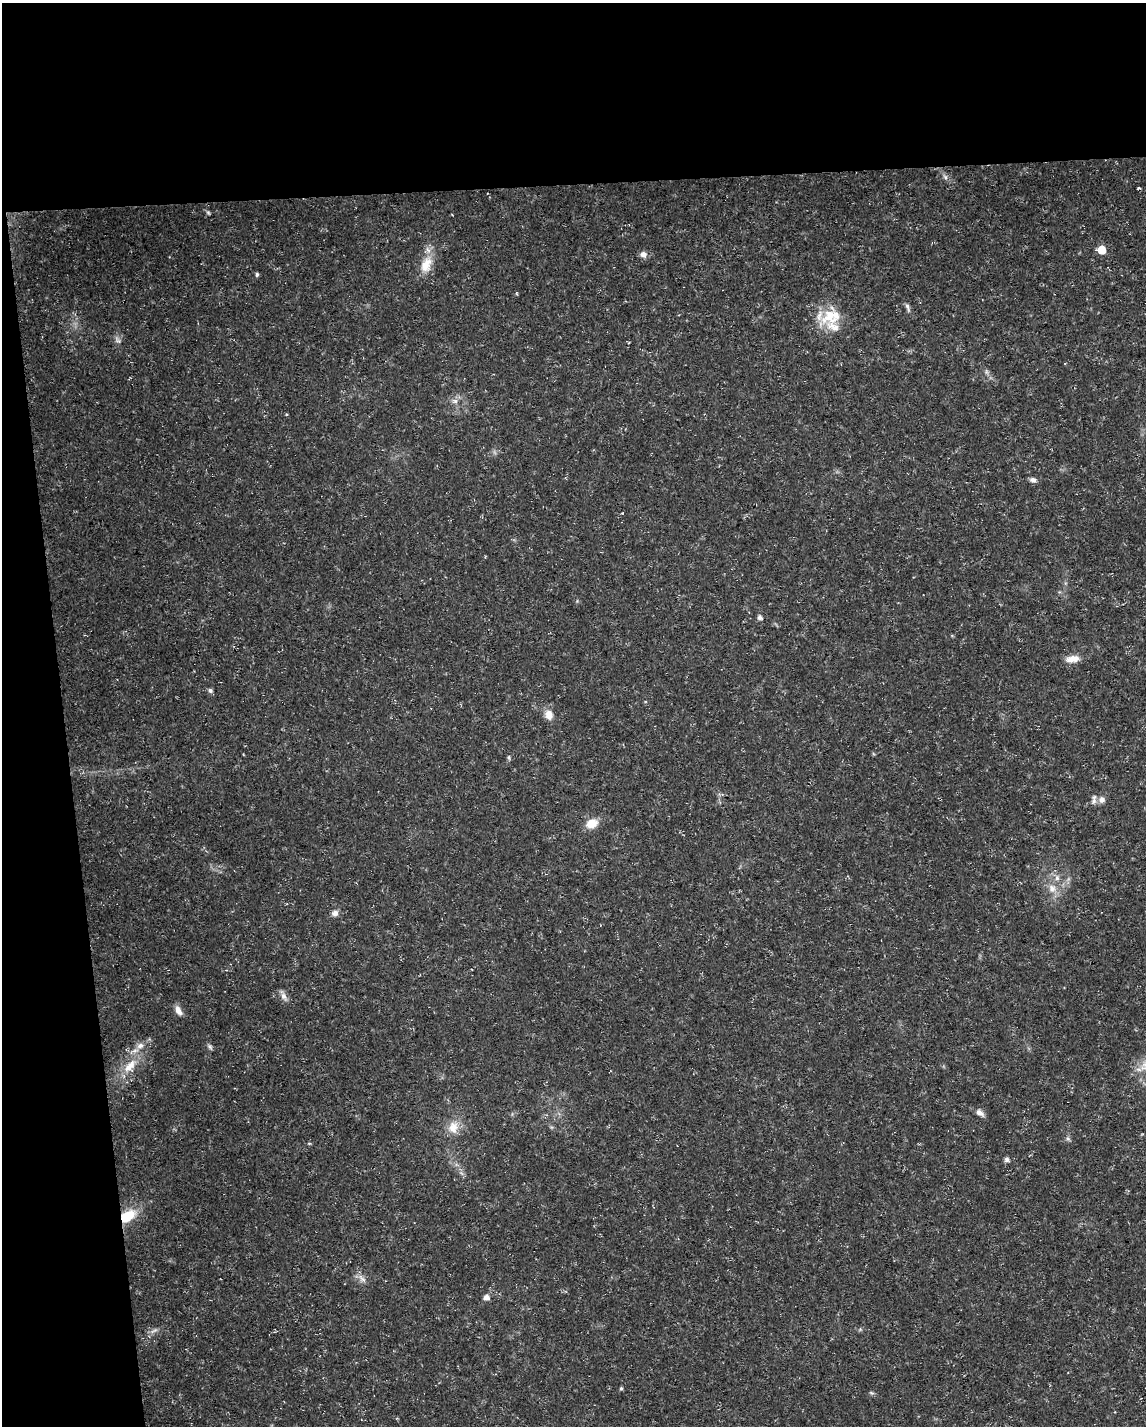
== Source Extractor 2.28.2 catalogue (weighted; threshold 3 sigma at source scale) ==
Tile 1 of 4 x 3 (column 1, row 1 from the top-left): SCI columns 1-1144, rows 2901-4324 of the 4574 x 4333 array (HDU 1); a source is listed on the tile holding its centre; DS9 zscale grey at full resolution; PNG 1148 x 1428 px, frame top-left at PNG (2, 3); no overlay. Shown black and unused: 18% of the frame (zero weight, under 3 of 5 exposures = <1% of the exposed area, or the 3 px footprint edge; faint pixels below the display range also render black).
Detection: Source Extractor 2.28.2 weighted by HDU 2 'WHT'; one run over the whole footprint, this tile lists its part. Background 0.0165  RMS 0.0022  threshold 0.01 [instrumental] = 3 sigma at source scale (4.5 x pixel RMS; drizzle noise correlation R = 1.50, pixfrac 1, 0.0396/0.0396 arcsec/px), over >= 5 px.
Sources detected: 44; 4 inside a brighter listed object's ellipse — not listed separately; the other 40 listed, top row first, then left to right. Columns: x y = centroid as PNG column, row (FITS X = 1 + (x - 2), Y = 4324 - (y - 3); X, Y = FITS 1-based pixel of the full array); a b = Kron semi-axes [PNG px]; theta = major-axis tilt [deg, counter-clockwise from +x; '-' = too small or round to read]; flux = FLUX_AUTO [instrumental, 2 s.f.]
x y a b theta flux
945 177 9 5 -54 0.68
1138 188 4 2 - 0.23
208 212 7 4 -62 0.39
1102 250 6 5 - 5.2
643 254 9 8 - 1.2
426 264 26 15 69 4.4
257 274 6 4 77 0.35
907 307 13 5 -69 0.73
829 316 30 17 61 6.3
118 340 12 6 -40 0.81
986 372 7 4 72 0.4
455 401 9 7 -2 0.98
286 414 5 3 - 0.21
1033 480 8 6 -12 0.89
760 618 5 5 - 0.85
1072 659 19 9 8 2.2
210 691 6 5 - 0.62
549 715 12 10 -75 2.1
509 757 6 4 -72 0.36
1102 800 8 8 - 1.1
592 823 15 11 22 3.1
1057 878 9 6 -77 0.97
1052 888 12 10 -55 2.1
335 913 8 7 - 1.1
284 996 11 7 -64 1.2
178 1011 13 7 -63 1.5
140 1046 10 8 26 1.4
210 1047 8 5 -56 0.48
130 1066 24 12 50 4.9
980 1113 11 7 -37 1.2
453 1127 19 15 82 3.5
1068 1139 7 5 -65 0.5
309 1143 5 3 - 0.23
1007 1159 7 6 - 0.65
127 1216 21 13 33 5.9
362 1279 15 6 -46 1.2
486 1297 6 5 - 1.3
155 1330 10 4 35 0.7
621 1388 5 4 - 0.31
871 1393 8 4 -22 0.36
Overlapping masked pixels (flux is a lower limit): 1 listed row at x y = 127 1216